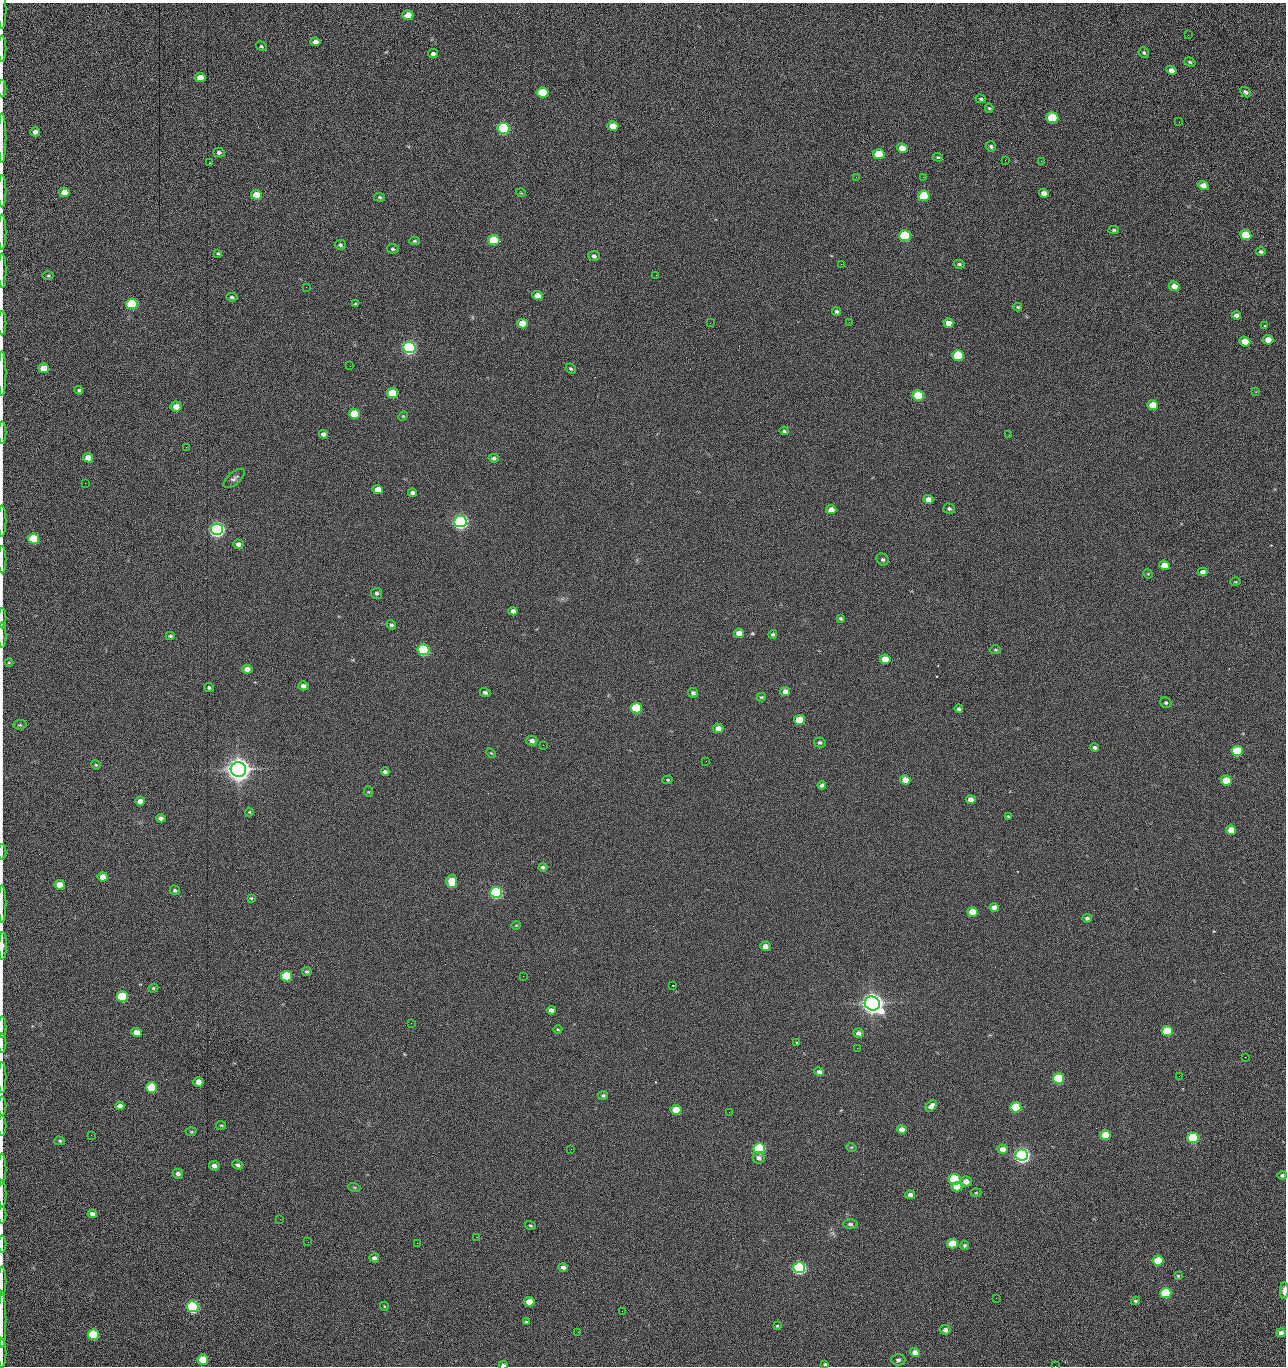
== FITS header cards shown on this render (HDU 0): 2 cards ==
NAXIS1  =                 1284 /fastest changing axis
NAXIS2  =                 1364 /next to fastest changing axis

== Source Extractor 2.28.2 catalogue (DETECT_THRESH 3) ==
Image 1284 x 1364 px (HDU 0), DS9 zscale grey, 1 PNG px = 1 image px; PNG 1288 x 1368 px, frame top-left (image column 1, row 1364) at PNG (2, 3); each listed source drawn as its Kron ellipse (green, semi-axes under 4 px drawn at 4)
Background 147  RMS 15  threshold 44.7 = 3 sigma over >= 5 px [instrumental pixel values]
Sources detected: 270; all 270 listed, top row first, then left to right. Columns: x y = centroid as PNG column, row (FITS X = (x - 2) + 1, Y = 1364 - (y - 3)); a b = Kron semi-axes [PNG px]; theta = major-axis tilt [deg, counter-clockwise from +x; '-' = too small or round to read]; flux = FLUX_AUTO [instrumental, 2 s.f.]
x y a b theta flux
2 10 19 2 90 2.4e+03
408 15 5 5 - 1.3e+04
1188 35 3 2 - 7.4e+02
315 42 5 4 - 4.9e+03
261 46 5 4 - 1.3e+03
2 49 13 2 90 2.6e+03
1144 53 5 5 - 1.6e+03
433 54 5 4 - 2.8e+03
1190 62 6 4 -20 1.4e+03
1171 70 5 4 - 4.5e+03
200 78 5 4 - 1.4e+04
2 88 9 2 90 1.8e+03
1245 92 6 4 -40 2.5e+03
543 93 6 5 - 4.2e+04
981 99 5 4 - 1.3e+03
989 108 5 4 - 1.2e+03
1052 118 6 5 - 6.2e+04
1179 122 2 2 - 7.7e+02
613 126 5 5 - 1.5e+04
504 128 6 5 - 1.6e+05
35 132 5 4 - 4.8e+03
2 138 25 2 90 4.9e+03
991 147 5 5 - 1.9e+03
902 148 5 4 - 1.2e+04
219 152 5 4 - 2.4e+03
879 154 6 5 - 2.8e+04
938 157 5 4 - 1.3e+03
1005 160 3 2 - 9.4e+02
1041 161 3 2 - 1.3e+03
209 163 2 2 - 2.7e+03
856 177 3 2 - 1.7e+03
923 177 2 2 - 2.0e+04
1203 185 5 4 - 6.3e+03
2 191 16 2 90 3.1e+03
64 192 5 4 - 1.0e+04
521 193 5 3 - 7.7e+02
1044 193 5 4 - 5.6e+03
256 195 5 5 - 2.0e+04
924 196 6 5 - 5.2e+04
380 197 5 4 - 1.5e+03
1114 230 5 4 - 1.5e+03
2 232 18 2 90 3.2e+03
1246 235 6 5 - 4.3e+04
905 236 6 5 - 1.0e+05
494 240 6 5 - 4.0e+04
414 241 5 4 - 1.5e+03
340 245 5 5 - 1.8e+03
393 249 6 5 - 1.8e+03
1261 252 5 4 - 1.9e+03
218 253 4 3 - 1.1e+03
594 256 6 5 - 2.9e+03
841 264 2 2 - 1.8e+04
959 264 6 4 -10 1.8e+03
2 271 17 2 -89 3.5e+03
48 275 6 4 1 1.2e+03
656 275 2 2 - 5.7e+02
1174 286 5 4 - 7.3e+03
306 287 2 2 - 4.6e+02
537 296 5 4 - 9.2e+03
232 297 6 4 -8 1.9e+03
132 304 6 5 - 1.0e+05
355 304 4 4 - 1.2e+03
1018 307 4 3 - 1.2e+03
837 312 4 3 - 1.9e+03
1236 315 5 4 - 3.5e+03
849 322 2 2 - 5.5e+02
2 323 12 2 90 2.2e+03
522 323 5 5 - 1.6e+04
710 323 2 2 - 2.3e+03
948 323 5 4 - 7.7e+03
1264 326 3 2 - 1.8e+03
1268 340 5 5 - 1.1e+04
1245 341 5 5 - 1.6e+04
409 348 6 5 - 3.0e+05
958 355 6 5 - 5.8e+04
350 366 2 2 - 1.6e+03
44 368 5 5 - 2.5e+04
571 369 5 4 - 1.5e+03
2 373 22 2 90 3.7e+03
79 390 4 4 - 1.4e+03
1256 392 3 3 - 1.5e+03
393 393 5 5 - 3.7e+04
918 396 6 5 - 6.0e+04
1153 405 5 5 - 1.9e+04
176 407 5 5 - 8.7e+03
354 414 5 5 - 2.9e+04
403 416 5 4 - 9.8e+02
784 431 4 4 - 1.4e+03
2 432 11 2 90 1.7e+03
323 434 4 4 - 3.5e+03
1009 435 2 2 - 2.3e+03
186 447 2 2 - 1.9e+03
88 458 5 4 - 1.2e+04
494 458 5 4 - 2.2e+03
234 478 13 6 41 3.6e+03
85 483 2 2 - 6.0e+02
378 489 5 4 - 1.0e+04
412 493 4 3 - 2.3e+03
928 499 5 4 - 5.7e+03
949 509 6 5 - 1.9e+03
831 510 5 4 - 8.5e+03
2 521 16 2 90 2.3e+03
460 521 6 5 - 5.1e+05
217 529 6 5 - 5.4e+05
34 539 5 5 - 4.1e+04
238 544 5 4 - 3.9e+03
2 560 13 2 90 2.4e+03
883 560 6 5 - 2.4e+03
1164 565 5 4 - 1.3e+04
1203 572 5 4 - 3.9e+03
1148 574 5 4 - 1.0e+03
1235 582 5 3 - 8.4e+02
377 593 5 5 - 2.2e+03
513 611 4 4 - 4.2e+03
2 618 10 2 90 1.7e+03
840 618 4 3 - 1.5e+03
391 625 5 4 - 2.0e+03
739 633 5 4 - 1.0e+04
773 634 4 4 - 1.7e+03
2 635 13 2 90 2.2e+03
170 636 4 3 - 1.6e+03
423 650 6 5 - 1.6e+05
996 650 5 4 - 1.2e+03
885 659 5 5 - 1.4e+04
9 662 4 3 - 7.3e+02
247 669 5 4 - 7.4e+03
303 686 5 4 - 4.1e+03
209 688 5 4 - 1.9e+03
785 691 5 4 - 6.1e+03
485 692 5 4 - 2.4e+03
693 693 5 5 - 2.8e+03
761 697 4 3 - 1.1e+03
1166 703 6 5 - 1.8e+03
636 708 6 5 - 6.8e+04
959 709 4 3 - 2.3e+03
799 720 5 5 - 2.7e+04
20 725 6 4 6 1.4e+03
718 728 5 4 - 7.3e+03
532 741 5 5 - 4.3e+03
820 742 6 5 - 2.1e+03
543 745 2 2 - 2.2e+03
1095 747 4 4 - 1.9e+03
1237 751 5 5 - 7.7e+04
491 753 5 3 - 1.0e+03
706 761 2 2 - 1.6e+03
96 765 5 4 - 1.1e+03
238 769 8 7 - 1.7e+06
385 772 4 3 - 2.4e+03
668 780 5 4 - 1.2e+03
905 780 5 4 - 1.0e+04
1226 780 5 5 - 2.5e+04
822 785 4 4 - 3.2e+03
369 792 5 3 - 8.9e+02
971 800 5 4 - 8.0e+03
140 801 5 4 - 6.6e+03
249 812 4 4 - 9.9e+02
1008 816 4 3 - 1.1e+03
161 818 4 4 - 3.8e+03
1231 830 5 5 - 1.5e+04
2 852 8 2 90 1.0e+03
543 867 4 4 - 2.0e+03
103 877 5 4 - 1.2e+04
452 881 6 5 - 2.8e+04
60 885 5 5 - 1.6e+04
175 890 5 4 - 1.8e+03
496 892 6 5 - 2.4e+05
251 898 3 3 - 1.1e+03
2 904 18 2 90 3.2e+03
994 907 5 4 - 5.8e+03
972 912 5 4 - 1.9e+04
1087 918 5 4 - 2.1e+03
516 925 5 3 - 8.0e+02
3 946 13 3 88 4.7e+03
765 946 5 5 - 6.4e+03
307 972 5 4 - 1.7e+03
287 976 5 5 - 6.1e+04
523 976 2 2 - 1.3e+03
673 986 3 2 - 6.9e+02
153 988 5 4 - 1.3e+03
122 997 5 5 - 7.6e+04
872 1003 8 7 - 1.4e+06
551 1010 5 4 - 4.4e+03
411 1023 2 2 - 3.6e+03
2 1027 10 2 90 2.0e+03
558 1030 4 3 - 9.3e+02
1167 1031 5 5 - 4.9e+04
137 1032 5 4 - 1.1e+04
859 1033 5 4 - 3.8e+03
2 1043 9 2 90 1.7e+03
796 1043 3 2 - 1.2e+03
857 1048 2 2 - 8.9e+02
1245 1057 2 2 - 1.3e+03
819 1072 5 4 - 3.3e+03
1179 1076 2 2 - 1.7e+03
2 1077 15 2 90 2.3e+03
1058 1078 5 5 - 8.9e+04
198 1082 5 4 - 1.0e+04
152 1087 5 5 - 6.5e+04
603 1095 5 4 - 1.9e+03
2 1106 9 2 90 1.6e+03
120 1106 4 4 - 5.4e+03
931 1106 6 4 48 4.8e+03
1016 1107 5 5 - 7.3e+04
676 1110 5 5 - 2.1e+04
729 1112 2 2 - 6.7e+02
2 1125 10 2 90 1.7e+03
221 1125 5 4 - 1.2e+03
902 1129 5 4 - 6.8e+03
191 1132 5 3 - 1.1e+03
91 1135 2 2 - 1.7e+03
1105 1135 5 5 - 3.2e+04
1193 1138 5 5 - 1.0e+05
60 1141 5 4 - 1.5e+03
851 1147 5 3 - 9.6e+02
759 1148 6 5 - 1.5e+05
571 1149 2 2 - 7.5e+02
1003 1149 5 4 - 7.5e+03
1022 1155 6 5 - 6.3e+05
759 1158 6 5 - 3.2e+03
238 1165 5 4 - 2.4e+03
214 1166 5 5 - 4.6e+03
2 1169 15 2 90 3.0e+03
178 1174 5 5 - 3.7e+03
1282 1175 5 4 - 2.0e+03
955 1179 6 5 - 1.5e+05
966 1181 6 5 - 6.9e+03
354 1187 6 4 -18 1.2e+03
957 1187 5 4 - 1.7e+04
976 1193 5 3 - 8.8e+02
2 1194 13 2 90 2.3e+03
910 1195 5 4 - 4.3e+03
92 1214 4 4 - 4.2e+03
2 1215 8 2 90 1.4e+03
280 1219 2 2 - 1.4e+03
850 1224 7 4 -2 2.0e+03
530 1225 5 4 - 1.4e+03
476 1237 2 2 - 9.5e+03
308 1242 2 2 - 1.3e+03
417 1243 2 2 - 3.5e+03
2 1244 8 2 90 1.4e+03
952 1244 5 5 - 1.9e+04
965 1245 4 4 - 1.5e+03
374 1258 5 4 - 3.0e+03
1158 1260 5 5 - 2.7e+04
563 1267 4 4 - 3.2e+03
799 1268 6 5 - 3.1e+05
1178 1276 4 4 - 1.1e+03
2 1281 14 2 90 2.4e+03
1284 1291 8 3 89 6.3e+03
1166 1293 5 5 - 7.9e+04
996 1298 2 2 - 1.7e+03
1135 1301 4 3 - 1.6e+03
529 1302 5 4 - 1.7e+04
384 1306 4 3 - 8.3e+02
193 1307 6 5 - 2.4e+05
622 1311 2 2 - 4.8e+02
2 1320 28 2 90 4.8e+03
526 1322 3 3 - 1.2e+03
777 1326 4 3 - 1.0e+03
945 1330 5 5 - 4.1e+03
578 1332 2 2 - 2.5e+03
1281 1333 5 4 - 5.1e+03
93 1335 5 5 - 9.2e+04
2 1353 14 2 90 2.8e+03
915 1353 5 4 - 7.0e+03
203 1360 5 5 - 3.0e+04
898 1360 7 5 -3 2.1e+03
825 1364 4 3 - 1.5e+03
503 1365 4 3 - 2.2e+03
1055 1366 2 2 - 1.4e+03
At the frame edge (FLAGS 8, measured only in part): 33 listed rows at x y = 2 10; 2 49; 2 88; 2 138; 2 191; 2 232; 2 271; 2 323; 2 373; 2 432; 2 521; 2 560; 2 618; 2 635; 9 662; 2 852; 2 904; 3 946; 2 1027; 2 1043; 2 1077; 2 1106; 2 1125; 2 1169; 2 1194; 2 1215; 2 1244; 2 1281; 1284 1291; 2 1320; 2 1353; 503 1365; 1055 1366

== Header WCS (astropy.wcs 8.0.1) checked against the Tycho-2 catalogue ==
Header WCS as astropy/WCSLIB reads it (CRVAL/CRPIX/CD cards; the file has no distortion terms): RA---TAN/DEC--TAN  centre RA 15:41:40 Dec +51:59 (235.42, +51.99 deg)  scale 1.26 arcsec/px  FOV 26.9' x 28.5'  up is +92 deg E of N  parity flipped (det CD > 0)
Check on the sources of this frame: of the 60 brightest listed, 10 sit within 2.0 arcsec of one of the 11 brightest Tycho-2 stars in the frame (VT <= 12.29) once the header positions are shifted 0.67 arcsec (0.30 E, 0.60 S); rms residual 1.05 arcsec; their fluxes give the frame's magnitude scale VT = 25.21 - 2.5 log10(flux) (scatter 0.24 mag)
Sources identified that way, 10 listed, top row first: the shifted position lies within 2.0 arcsec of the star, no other Tycho-2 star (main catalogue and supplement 1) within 4.0 arcsec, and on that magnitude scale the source's flux lands within +1.5 / -3 mag of the star's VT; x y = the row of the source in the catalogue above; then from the Tycho-2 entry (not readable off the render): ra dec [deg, ICRS J2000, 3 dp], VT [Tycho-2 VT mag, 2 dp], TYC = Tycho-2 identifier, HIP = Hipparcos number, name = IAU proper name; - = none
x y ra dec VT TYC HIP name
409 348 235.614 +52.064 11.61 3489-1132-1 - -
460 521 235.514 +52.049 11.19 3489-1407-1 - -
217 529 235.515 +52.133 11.12 3489-1380-1 - -
238 769 235.378 +52.130 9.31 3489-1322-1 76850 -
496 892 235.303 +52.042 11.52 3489-958-1 - -
872 1003 235.232 +51.912 9.59 3489-824-1 - -
1022 1155 235.143 +51.862 10.97 3489-1016-1 - -
955 1179 235.131 +51.886 12.29 3489-908-1 - -
799 1268 235.084 +51.941 11.45 3489-1346-1 - -
193 1307 235.075 +52.152 11.74 3489-912-1 - -